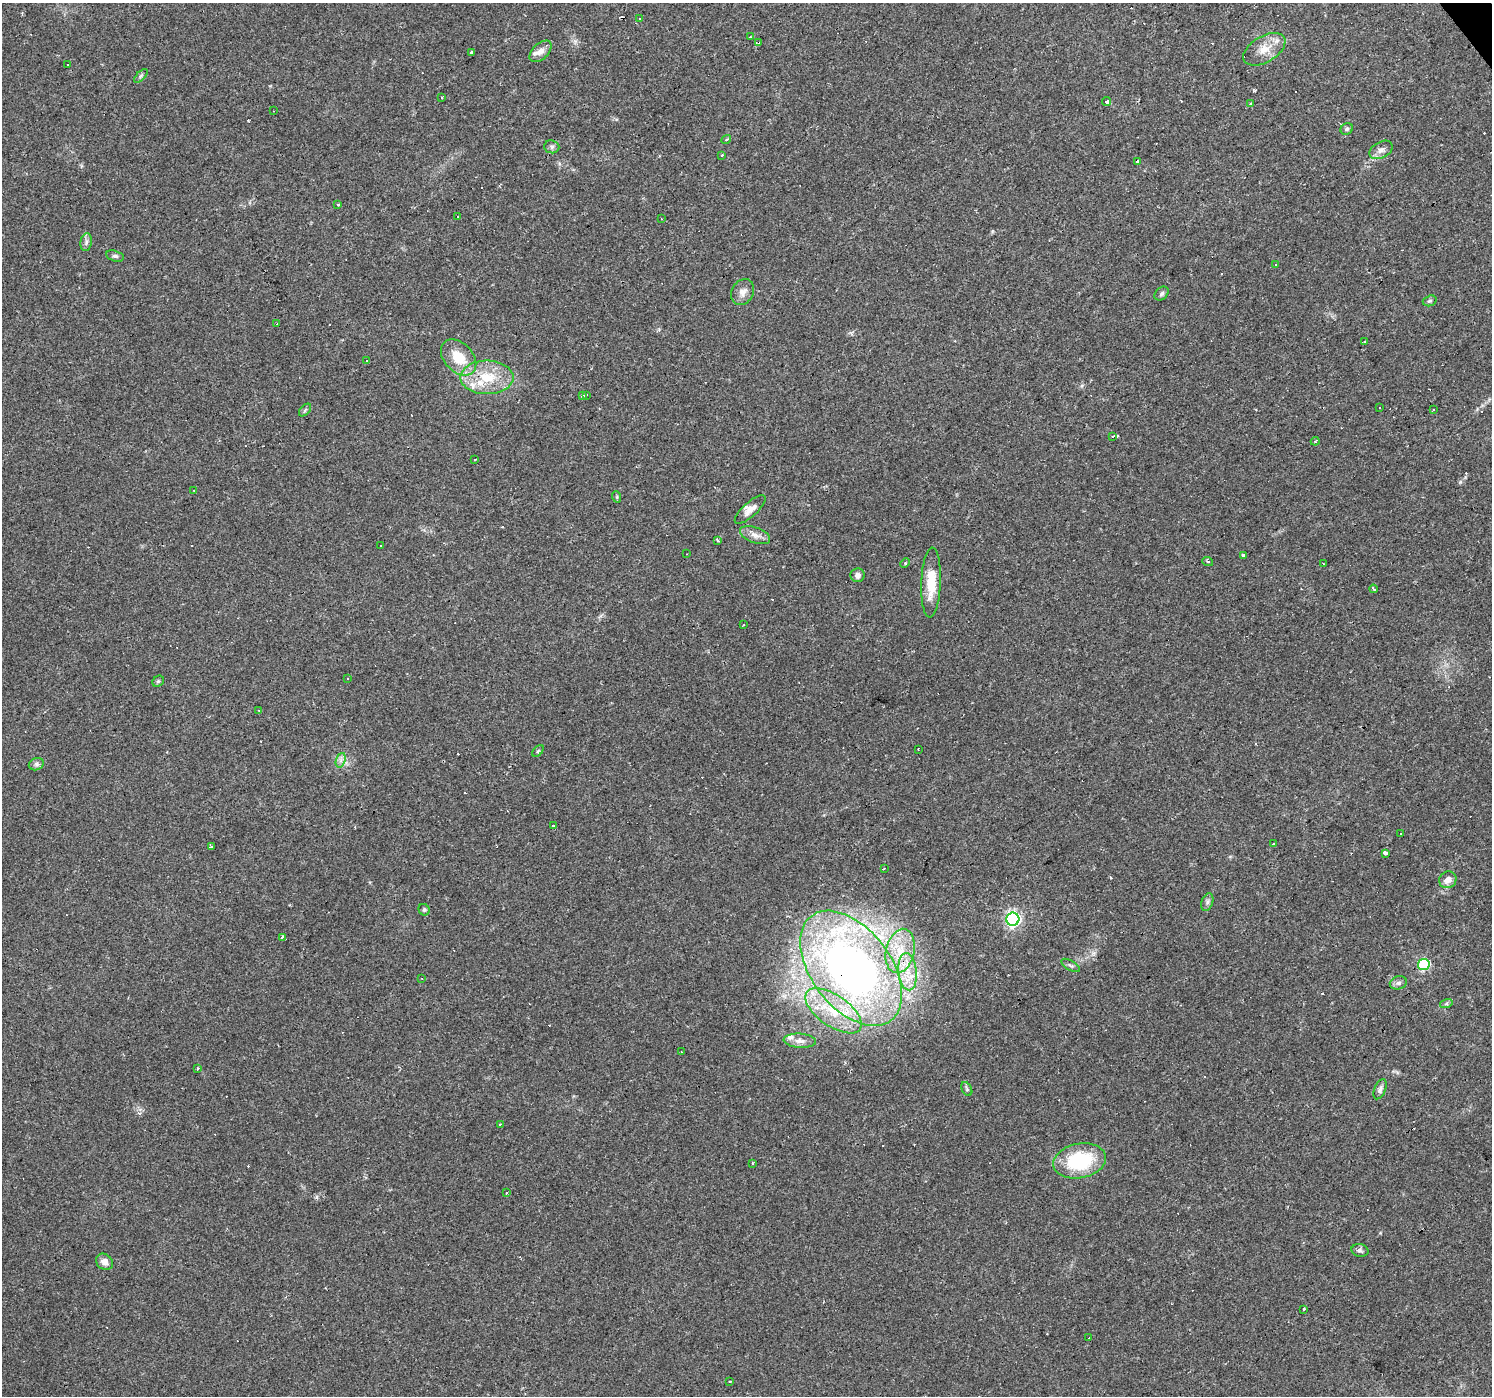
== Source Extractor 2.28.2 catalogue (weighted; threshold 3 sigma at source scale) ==
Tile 10 of 4 x 4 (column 2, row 3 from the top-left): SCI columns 1491-2980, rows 1586-2979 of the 5960 x 5894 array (HDU 1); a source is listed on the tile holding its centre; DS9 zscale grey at full resolution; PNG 1494 x 1398 px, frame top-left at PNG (2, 3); each listed source drawn as its Kron ellipse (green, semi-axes under 4 px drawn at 4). Shown black and unused: <1% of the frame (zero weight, under 2 of 3 exposures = <1% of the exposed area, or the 3 px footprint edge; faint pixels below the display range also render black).
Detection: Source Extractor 2.28.2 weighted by HDU 2 'WHT'; one run over the whole footprint, this tile lists its part. Background 0.0381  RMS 0.0046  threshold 0.0206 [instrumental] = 3 sigma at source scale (4.5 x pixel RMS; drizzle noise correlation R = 1.50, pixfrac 1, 0.0396/0.0396 arcsec/px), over >= 5 px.
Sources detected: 160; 56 cosmic-ray / hot-pixel residue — neither listed nor drawn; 8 inside a brighter listed object's ellipse — not listed separately; the other 96 listed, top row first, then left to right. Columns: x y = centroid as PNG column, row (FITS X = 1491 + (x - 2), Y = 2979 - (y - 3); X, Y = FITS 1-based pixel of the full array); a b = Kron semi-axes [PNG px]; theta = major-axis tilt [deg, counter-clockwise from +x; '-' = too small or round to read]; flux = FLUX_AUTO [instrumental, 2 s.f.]
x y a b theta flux
640 19 3 2 - 0.39
750 37 3 3 - 0.54
759 43 4 3 - 9.6
1264 49 23 13 30 7.8
541 51 13 8 44 3.2
472 53 4 3 - 5
68 65 2 2 - 0.32
141 76 8 3 45 0.7
442 97 3 3 - 1.2
1107 101 4 4 - 1.7
1251 104 3 3 - 1.3
273 111 3 2 - 0.28
1347 129 6 5 - 1
726 139 5 4 - 0.83
552 147 7 6 - 1.3
1381 150 12 8 28 2.4
721 155 3 3 - 0.83
1137 161 3 2 - 1
338 205 3 3 - 0.69
457 216 3 2 - 0.66
661 219 2 2 - 0.54
86 242 9 5 82 1.3
115 256 9 5 -14 1.1
1275 265 3 2 - 0.55
743 292 14 11 59 3.3
1162 294 8 6 44 1.1
1430 301 7 5 19 0.83
277 324 3 2 - 0.6
1364 342 3 2 - 0.5
459 357 21 14 -47 12
367 361 3 3 - 2
487 377 26 17 0 16
582 396 3 3 - 1.3
586 396 3 3 - 1.9
1380 408 3 3 - 0.84
305 410 7 4 46 0.78
1433 410 3 2 - 0.75
1113 437 4 3 - 2.8
1315 441 4 3 - 0.64
475 460 3 2 - 0.71
193 490 3 2 - 0.38
617 497 6 3 -72 0.5
750 509 20 7 42 3.5
755 535 16 7 -20 3.2
718 540 4 3 - 1.8
381 545 2 2 - 0.31
687 554 3 2 - 0.24
1243 556 3 3 - 5.6
1208 561 5 3 - 0.59
905 563 5 3 - 0.55
1323 564 3 2 - 0.85
858 575 7 7 - 1.8
931 583 35 9 88 13
1374 589 4 3 - 3.3
744 625 2 2 - 0.28
347 679 3 3 - 2.1
158 681 6 5 - 0.65
259 711 3 3 - 0.39
918 749 3 2 - 0.61
538 751 7 4 45 0.62
341 760 8 4 72 1.5
36 764 8 6 21 1.1
554 826 4 3 - 1.6
1400 834 3 3 - 1.6
1273 844 3 3 - 0.83
211 846 3 3 - 2.6
1385 853 3 3 - 4.9
884 868 3 2 - 0.44
1448 880 9 8 - 3.3
1207 902 9 5 70 1.3
424 910 6 5 - 0.83
1013 919 6 6 - 100
282 937 3 3 - 1.9
900 951 22 14 77 14
1071 965 10 5 -30 1.1
1424 965 6 5 - 42
851 968 66 39 -53 300
908 972 19 9 -84 8.3
422 978 3 2 - 0.48
1398 983 9 6 14 1.4
1446 1004 6 4 18 0.83
834 1011 32 15 -35 20
800 1041 16 7 -4 3.3
681 1052 2 2 - 0.28
197 1069 4 3 - 0.61
967 1089 7 5 -62 0.8
1380 1089 11 5 67 1.5
500 1124 3 3 - 1.1
1080 1161 26 17 11 33
752 1163 3 3 - 1.5
507 1193 3 3 - 1.2
1360 1251 8 6 -11 1.2
104 1262 9 7 -39 3
1304 1309 3 3 - 1.5
1089 1338 2 2 - 0.45
730 1382 3 3 - 1.1
Overlapping masked pixels (flux is a lower limit): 3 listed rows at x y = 759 43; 851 968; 908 972
Unlisted compact peaks at least as high as the median listed source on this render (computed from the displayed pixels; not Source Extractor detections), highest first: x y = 1093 953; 316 1197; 992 231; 1082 386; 575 41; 1380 1233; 270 86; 851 333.